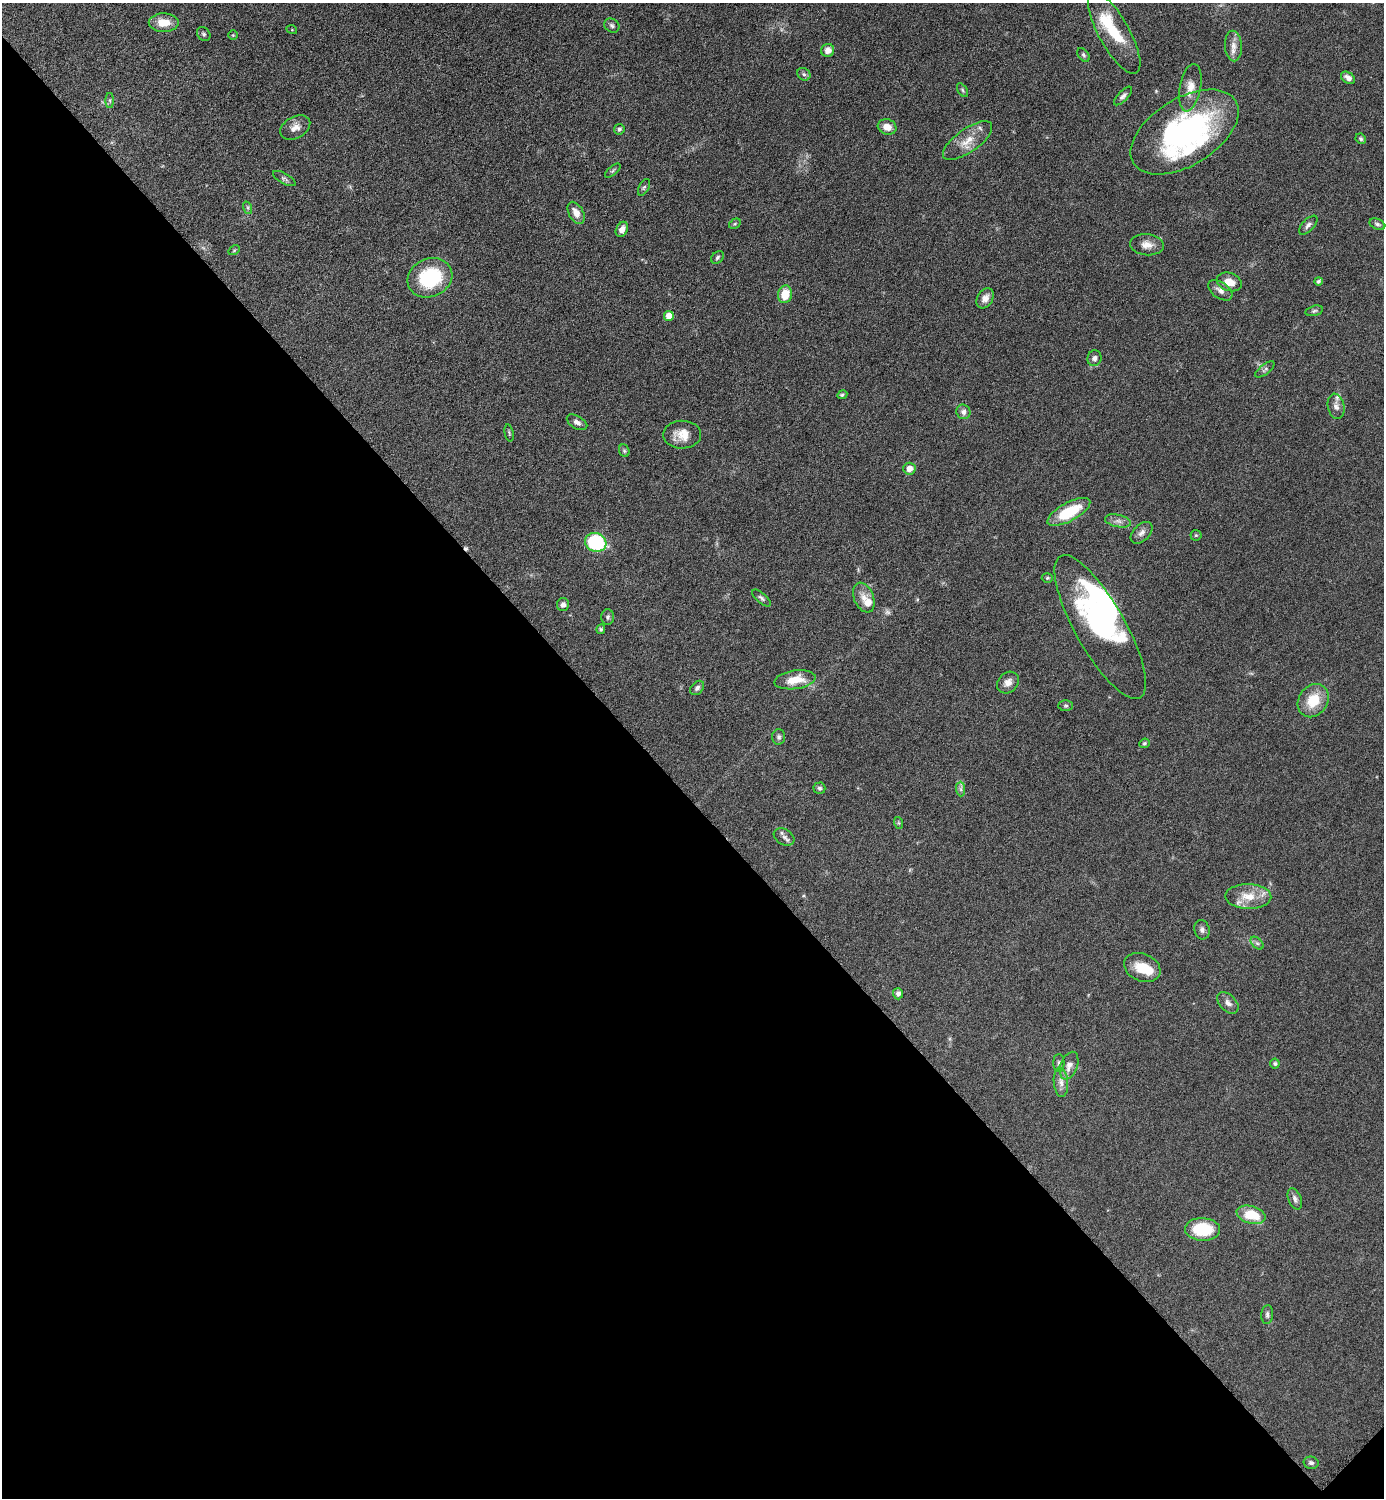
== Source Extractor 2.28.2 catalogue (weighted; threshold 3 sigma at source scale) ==
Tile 14 of 4 x 4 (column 2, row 4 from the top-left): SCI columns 1690-3071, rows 8-1503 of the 6003 x 6003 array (HDU 1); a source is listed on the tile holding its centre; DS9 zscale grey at full resolution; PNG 1386 x 1500 px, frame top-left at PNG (2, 3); each listed source drawn as its Kron ellipse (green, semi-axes under 4 px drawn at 4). Shown black and unused: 47% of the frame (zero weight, under 6 of 12 exposures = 1% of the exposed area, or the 3 px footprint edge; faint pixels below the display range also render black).
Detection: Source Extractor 2.28.2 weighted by HDU 2 'WHT'; one run over the whole footprint, this tile lists its part. Background 0.0872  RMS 0.0039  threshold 0.016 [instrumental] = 3 sigma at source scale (4.09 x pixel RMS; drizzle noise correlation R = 1.36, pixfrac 0.8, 0.05/0.05 arcsec/px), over >= 5 px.
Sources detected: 101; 1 too faint to see at this stretch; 4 inside a brighter object's white glare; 1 cosmic-ray / hot-pixel residue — neither listed nor drawn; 6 inside a brighter listed object's ellipse — not listed separately; the other 89 listed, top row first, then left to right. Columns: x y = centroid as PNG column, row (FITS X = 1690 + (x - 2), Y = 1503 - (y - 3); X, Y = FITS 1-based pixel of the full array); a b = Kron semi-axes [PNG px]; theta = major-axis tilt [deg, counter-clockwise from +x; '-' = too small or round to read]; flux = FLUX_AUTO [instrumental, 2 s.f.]
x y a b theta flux
164 23 15 9 -1 5.6
612 26 8 6 -33 0.99
292 30 5 3 - 0.29
1114 33 46 15 -61 15
204 34 8 6 -51 0.81
233 35 4 4 - 0.36
1233 46 15 8 -87 2.7
828 50 6 6 - 2.4
1083 55 8 5 -53 0.73
804 74 7 5 -43 0.75
1348 78 8 5 -37 1.9
1190 88 24 10 80 4.8
963 90 8 4 -57 0.6
1123 96 12 5 46 1.2
110 100 7 4 90 0.74
295 127 16 10 30 3
887 127 9 7 -16 3.2
619 129 5 5 - 0.92
1185 132 60 33 32 76
1361 139 5 5 - 0.77
968 141 29 11 35 6.2
613 171 9 4 40 0.65
284 178 12 5 -29 1
644 187 9 5 63 0.75
248 208 6 4 -72 0.67
576 213 12 7 -61 3.3
735 224 6 4 30 0.51
1377 224 8 5 -23 0.86
1308 225 12 5 46 1.3
622 229 8 5 63 2.2
1147 245 17 10 -6 3.2
234 250 6 4 31 0.44
717 257 7 5 47 0.75
430 278 23 19 24 25
1318 281 4 4 - 0.69
1229 282 13 9 -20 4.2
1220 290 14 8 -35 2.1
785 294 9 7 80 6.9
985 298 11 7 59 2.4
1314 311 9 5 14 0.8
669 316 5 5 - 4.2
1094 358 8 7 - 1.4
1265 369 11 5 38 0.92
842 395 5 4 - 0.6
1336 406 13 8 -79 2
963 412 7 7 - 1.6
577 422 11 6 -30 1.6
509 433 8 4 -79 0.57
682 435 19 14 2 5.7
624 451 6 5 - 0.63
909 469 6 6 - 2.7
1069 512 24 9 28 15
1118 521 13 6 -12 1.7
1142 533 13 8 45 1.9
1196 535 5 5 - 0.52
596 542 11 9 -19 28
1047 578 5 4 - 0.55
761 598 11 5 -40 0.91
864 598 15 9 -67 3.3
563 605 6 6 - 1.2
608 617 8 6 88 0.86
1100 627 81 25 -61 53
601 629 5 4 - 0.57
795 680 21 9 8 6.8
1008 682 12 10 44 2.7
697 688 8 6 46 1.1
1313 701 17 14 55 9.7
1066 706 7 5 2 0.66
779 737 7 6 - 0.97
1144 743 5 4 - 0.56
819 788 6 5 - 0.85
961 789 7 4 -89 0.82
899 823 6 4 -71 0.48
784 837 11 7 -31 1.5
1248 896 23 12 -2 7.3
1202 930 10 7 -75 1.3
1257 943 8 4 -44 0.83
1142 968 19 13 -23 8.5
898 994 5 5 - 1.4
1228 1003 13 8 -47 1.9
1059 1063 9 5 -90 0.91
1275 1064 5 5 - 0.66
1069 1066 14 8 69 2.8
1061 1082 15 7 -85 2.3
1295 1199 11 6 -67 1.5
1251 1215 15 8 -15 10
1202 1229 17 11 -3 15
1267 1315 9 6 85 1
1311 1463 7 6 - 1.1